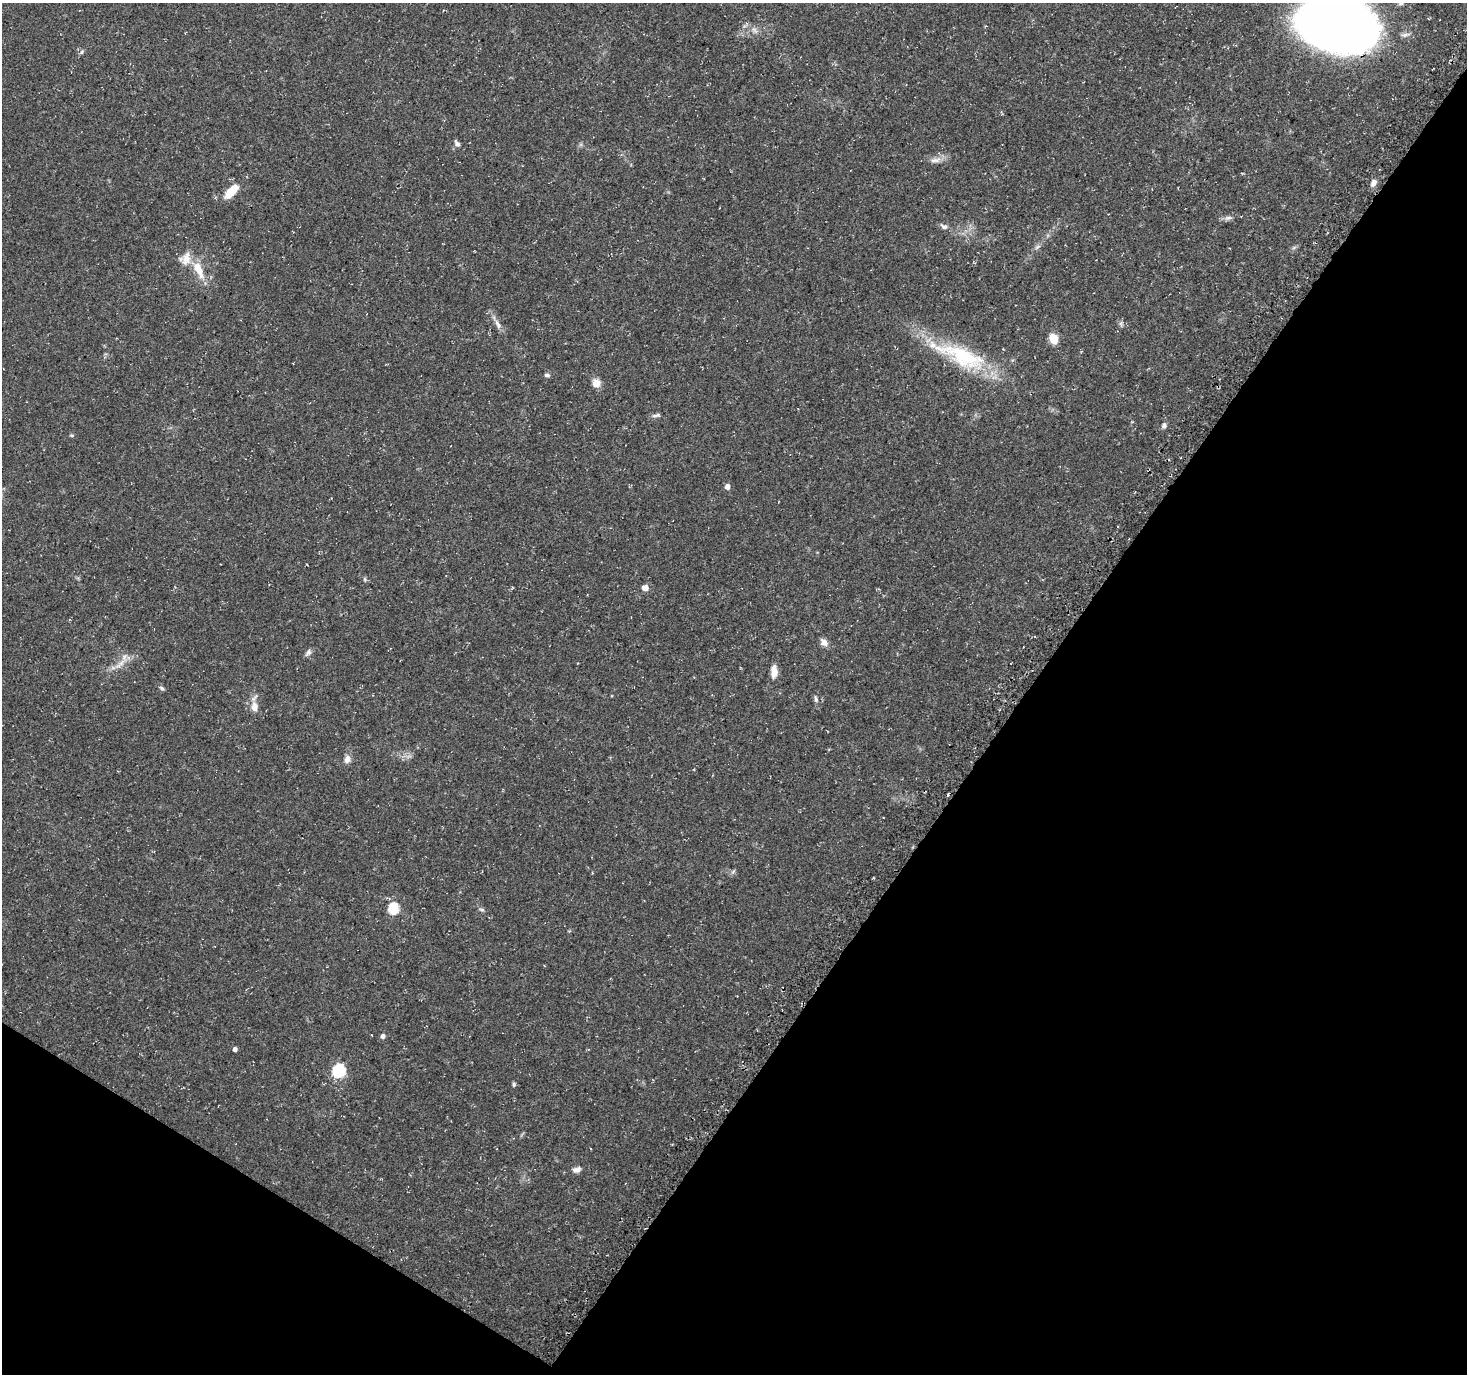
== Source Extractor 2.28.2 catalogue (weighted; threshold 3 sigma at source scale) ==
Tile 15 of 4 x 4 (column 3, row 4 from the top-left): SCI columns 3015-4479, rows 254-1625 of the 5992 x 6054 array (HDU 1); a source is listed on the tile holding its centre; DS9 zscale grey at full resolution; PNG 1469 x 1376 px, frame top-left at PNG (2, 3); no overlay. Shown black and unused: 35% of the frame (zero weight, under 3 of 4 exposures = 5% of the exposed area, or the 3 px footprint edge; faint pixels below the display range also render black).
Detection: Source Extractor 2.28.2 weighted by HDU 2 'WHT'; one run over the whole footprint, this tile lists its part. Background 0.0482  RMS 0.004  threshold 0.0178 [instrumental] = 3 sigma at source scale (4.5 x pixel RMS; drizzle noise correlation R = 1.50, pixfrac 1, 0.0396/0.0396 arcsec/px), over >= 5 px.
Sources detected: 39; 1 cosmic-ray / hot-pixel residue — not listed; the other 38 listed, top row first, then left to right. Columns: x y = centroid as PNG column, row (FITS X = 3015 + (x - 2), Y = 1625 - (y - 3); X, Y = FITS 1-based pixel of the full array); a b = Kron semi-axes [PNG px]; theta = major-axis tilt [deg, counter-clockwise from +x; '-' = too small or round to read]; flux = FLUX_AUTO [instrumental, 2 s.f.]
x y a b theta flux
1337 26 70 49 -11 320
754 30 9 6 -36 1.4
82 52 7 4 70 0.7
457 143 9 5 -54 1.3
935 160 17 6 8 2.5
1374 183 9 6 52 2
231 191 22 9 48 7.2
1228 218 10 5 13 1.3
944 226 11 6 -28 1.4
1037 247 9 4 36 1
186 259 19 14 63 5
198 269 22 8 -64 8.1
1121 323 7 4 72 0.78
498 324 17 5 -66 2.1
1053 339 10 8 -63 5.9
962 356 74 23 -22 36
547 375 7 5 -13 0.82
596 383 10 9 - 3
654 416 9 4 1 0.95
1164 426 8 6 68 1.1
727 487 5 4 - 2.6
365 579 6 4 -89 0.55
645 588 5 5 - 3.3
824 642 10 7 -51 2.4
308 653 11 6 48 1.3
121 663 14 6 49 2.9
774 671 14 7 -90 3.6
162 688 8 5 -44 0.74
816 699 9 4 -77 0.95
254 707 11 8 90 3.4
347 759 9 7 69 2.4
393 909 6 5 - 29
482 909 8 4 -9 0.71
383 1036 5 4 - 1.4
235 1049 4 4 - 1.5
338 1071 7 6 - 50
514 1084 7 4 -82 0.6
577 1170 11 7 16 1.8
Overlapping masked pixels (flux is a lower limit): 1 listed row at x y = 1337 26
Isophote crosses this tile's border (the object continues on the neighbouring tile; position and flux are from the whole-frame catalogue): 1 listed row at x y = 1337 26